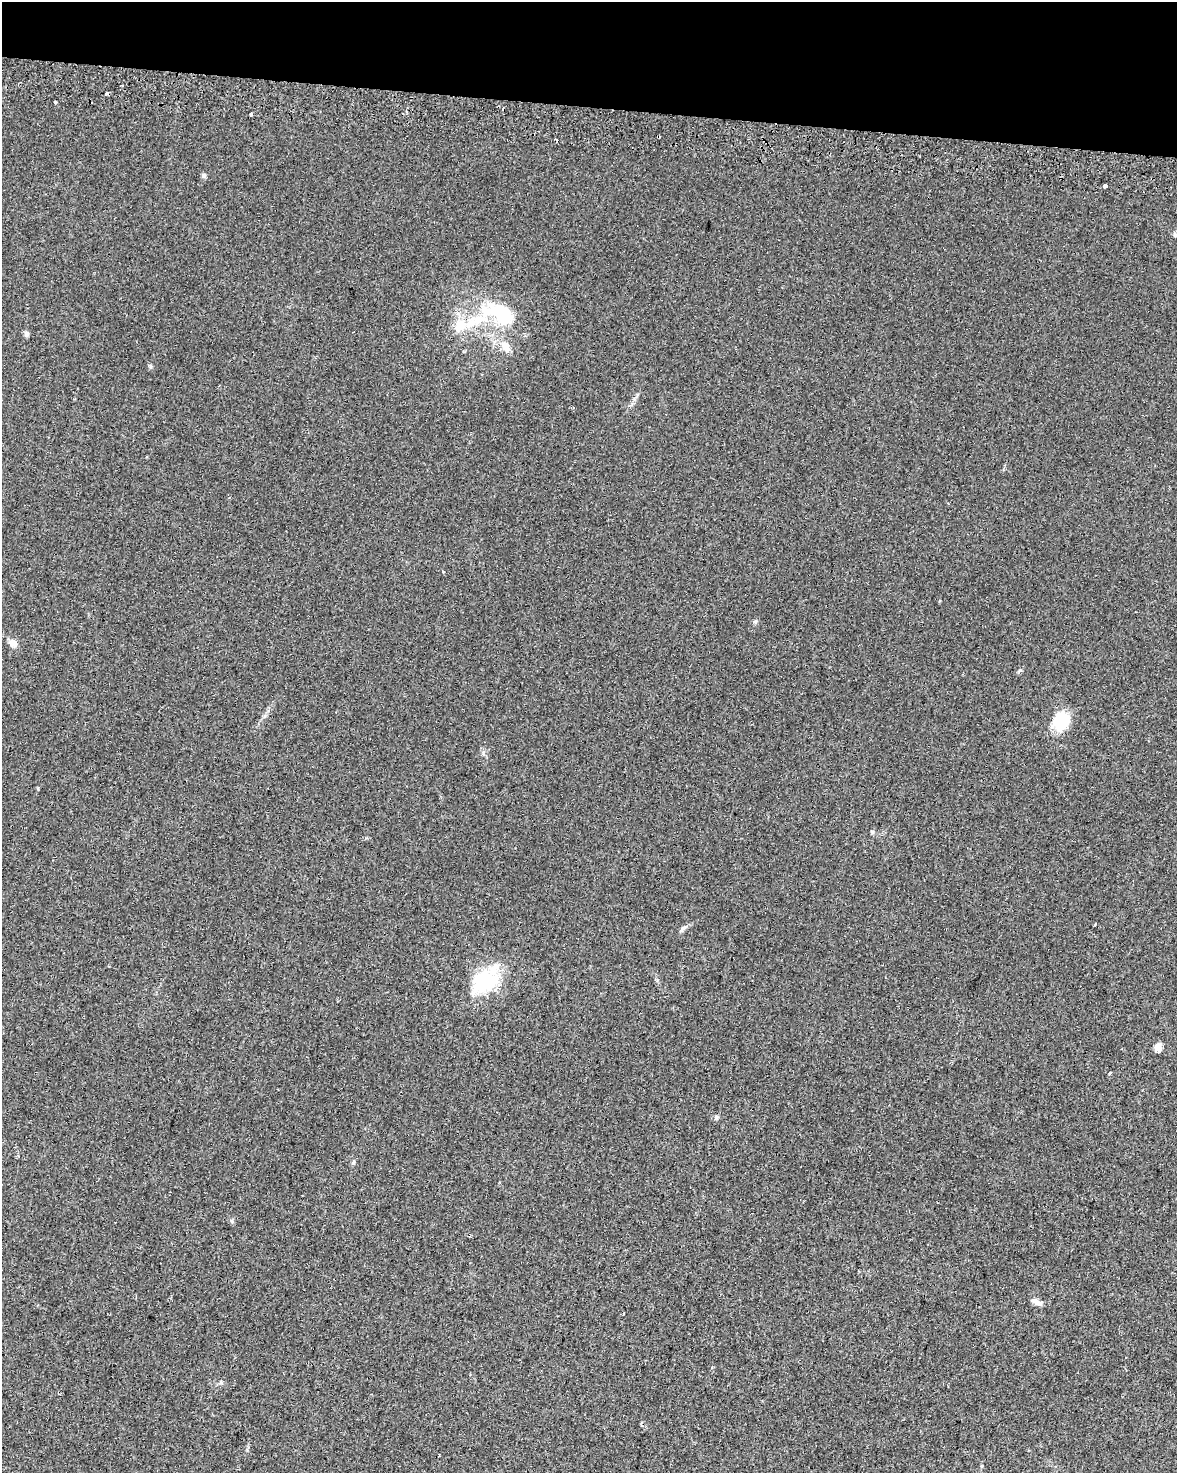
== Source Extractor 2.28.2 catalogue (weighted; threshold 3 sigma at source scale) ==
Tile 2 of 4 x 3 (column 2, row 1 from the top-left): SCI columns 1232-2406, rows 3279-4749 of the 4803 x 5029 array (HDU 1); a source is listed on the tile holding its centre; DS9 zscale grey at full resolution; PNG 1179 x 1475 px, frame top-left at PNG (2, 2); no overlay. Shown black and unused: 7% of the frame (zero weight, under 2 of 3 exposures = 4% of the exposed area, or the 3 px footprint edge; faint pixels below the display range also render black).
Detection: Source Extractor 2.28.2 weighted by HDU 2 'WHT'; one run over the whole footprint, this tile lists its part. Background 0.0284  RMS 0.0049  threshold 0.0221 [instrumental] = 3 sigma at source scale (4.5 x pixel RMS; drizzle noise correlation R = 1.50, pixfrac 1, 0.0396/0.0396 arcsec/px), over >= 5 px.
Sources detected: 29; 2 inside a brighter object's white glare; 2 cosmic-ray / hot-pixel residue — not listed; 2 inside a brighter listed object's ellipse — not listed separately; the other 23 listed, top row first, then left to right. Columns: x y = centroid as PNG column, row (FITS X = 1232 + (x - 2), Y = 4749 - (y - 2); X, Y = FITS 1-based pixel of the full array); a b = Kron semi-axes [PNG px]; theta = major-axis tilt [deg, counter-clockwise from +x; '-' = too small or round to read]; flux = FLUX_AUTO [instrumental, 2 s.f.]
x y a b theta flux
106 93 3 3 - 3.2
55 102 4 3 - 3.6
251 114 3 3 - 1.5
203 175 7 5 -46 1.1
1104 186 3 3 - 11
1175 235 6 4 -74 0.88
484 309 36 25 -23 24
459 326 20 16 39 10
26 334 8 6 86 1.1
505 347 17 10 -55 5.2
443 572 3 3 - 2.2
13 643 10 8 -41 3.1
1061 721 23 17 75 15
872 832 5 5 - 0.65
682 929 15 3 44 1.2
487 981 39 27 60 26
1158 1047 5 5 - 11
1109 1073 4 3 - 2.2
716 1117 6 5 - 0.87
353 1162 6 4 67 0.87
1037 1302 15 6 -30 2.3
624 1313 3 2 - 0.67
221 1382 5 5 - 0.78
Unlisted compact peaks at least as high as the median listed source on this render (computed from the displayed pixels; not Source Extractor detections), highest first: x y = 150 366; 1020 670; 232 1221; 755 621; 483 753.